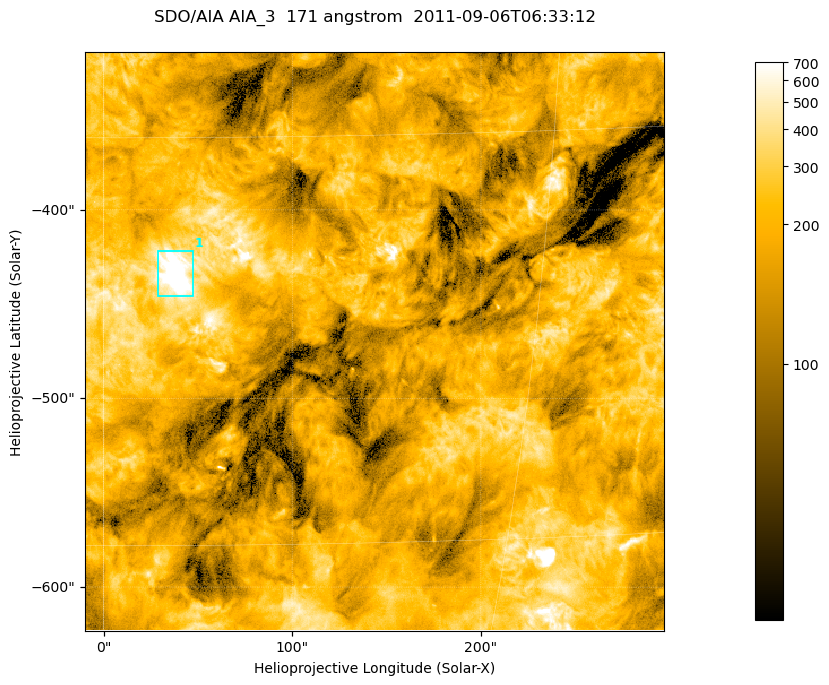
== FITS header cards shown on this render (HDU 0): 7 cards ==
TELESCOP= 'SDO/AIA '
INSTRUME= 'AIA_3   '
WAVELNTH=                  171
WAVEUNIT= 'angstrom'
DATE-OBS= '2011-09-06T06:33:12.34'
CTYPE1  = 'HPLN-TAN'
CTYPE2  = 'HPLT-TAN'

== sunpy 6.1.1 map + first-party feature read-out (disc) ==
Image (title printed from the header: SDO/AIA AIA_3  171 angstrom  2011-09-06T06:33:12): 512 x 512 px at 0.599 arcsec/px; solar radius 952 arcsec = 1587 px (partial field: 3.3% of the solar disc is inside the frame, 100% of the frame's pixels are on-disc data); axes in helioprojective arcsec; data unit not stated in the header (colour bar unlabelled)
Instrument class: DISC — disc imager (sunpy class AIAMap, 171 A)
Bright regions (active regions / flare kernels): reference = the on-disc median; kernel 5 px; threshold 5 sigma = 408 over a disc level ~184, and >= 1.15x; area >= 262 px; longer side >= 6 px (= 3.6 arcsec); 1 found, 1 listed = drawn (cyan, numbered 1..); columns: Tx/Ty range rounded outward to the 2 arcsec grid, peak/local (2 s.f.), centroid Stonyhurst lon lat
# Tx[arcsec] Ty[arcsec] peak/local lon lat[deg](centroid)
1 28..48 -446..-420 8.2 +2 -20